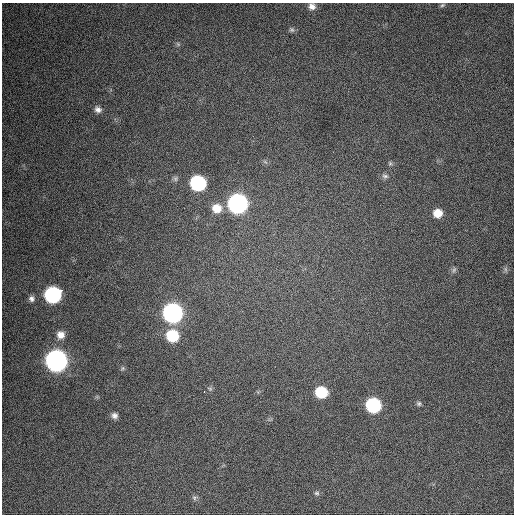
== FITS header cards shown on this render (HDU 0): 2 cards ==
NAXIS1  =                  512 / Axis length
NAXIS2  =                  512 / Axis length

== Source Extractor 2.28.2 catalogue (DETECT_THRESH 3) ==
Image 512 x 512 px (HDU 0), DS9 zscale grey, 1 PNG px = 1 image px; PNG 516 x 516 px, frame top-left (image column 1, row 512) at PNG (2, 3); no overlay
Background 661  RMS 19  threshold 55.5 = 3 sigma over >= 5 px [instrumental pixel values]
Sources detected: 30; all 30 listed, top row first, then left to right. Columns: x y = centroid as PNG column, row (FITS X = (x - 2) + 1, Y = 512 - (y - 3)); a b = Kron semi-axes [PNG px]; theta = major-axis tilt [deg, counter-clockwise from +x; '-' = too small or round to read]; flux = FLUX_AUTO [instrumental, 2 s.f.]
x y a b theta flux
442 5 7 4 27 2200
312 6 9 8 - 6700
292 30 7 6 - 2800
178 44 7 4 -46 2000
98 109 9 7 -23 5900
265 162 8 4 -37 2400
390 163 6 5 - 2100
385 176 9 6 -18 3800
175 178 8 6 75 3300
198 183 10 9 - 180000
237 204 10 10 - 530000
217 208 12 11 - 19000
438 213 9 8 - 16000
505 269 7 4 -89 2500
454 270 8 5 68 2900
53 295 10 9 - 250000
32 299 7 7 - 4500
173 313 10 10 - 560000
61 335 9 9 - 10000
172 336 10 9 - 56000
56 361 10 10 - 900000
123 368 6 5 - 2000
210 389 7 5 -18 2300
204 392 2 2 - 2400
321 392 9 8 - 53000
419 404 6 6 - 2700
373 405 9 9 - 150000
114 416 7 7 - 5100
317 493 7 5 -1 2400
194 498 7 6 - 2800
At the frame edge (FLAGS 8, measured only in part): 1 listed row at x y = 312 6